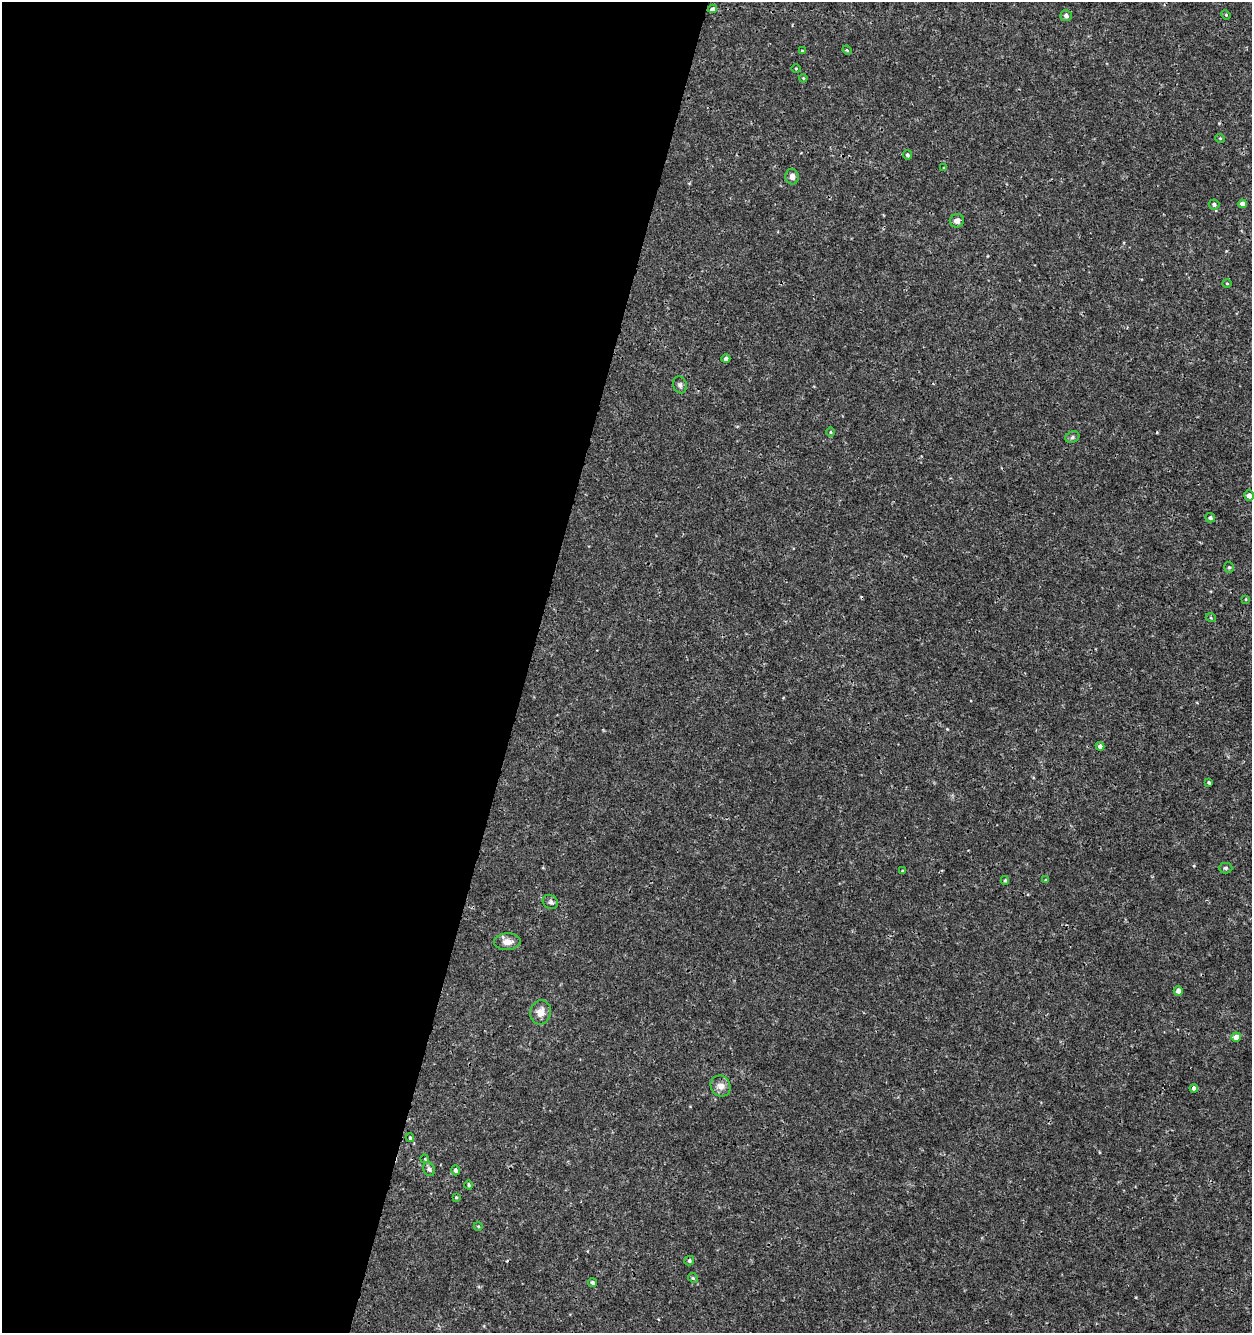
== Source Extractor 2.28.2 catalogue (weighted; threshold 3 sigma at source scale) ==
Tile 5 of 4 x 4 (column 1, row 2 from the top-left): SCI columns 282-1531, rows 2664-3994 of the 5497 x 5335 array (HDU 1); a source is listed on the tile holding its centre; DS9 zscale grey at full resolution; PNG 1254 x 1335 px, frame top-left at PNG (2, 2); each listed source drawn as its Kron ellipse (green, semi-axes under 4 px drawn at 4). Shown black and unused: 42% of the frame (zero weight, under 3 of 4 exposures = <1% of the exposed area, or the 3 px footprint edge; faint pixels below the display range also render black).
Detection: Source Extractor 2.28.2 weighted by HDU 2 'WHT'; one run over the whole footprint, this tile lists its part. Background 5.26e-04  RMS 8.6e-04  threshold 0.00386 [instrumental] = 3 sigma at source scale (4.5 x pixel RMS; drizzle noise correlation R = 1.50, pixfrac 1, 0.0396/0.0396 arcsec/px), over >= 5 px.
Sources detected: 48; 1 cosmic-ray / hot-pixel residue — neither listed nor drawn; the other 47 listed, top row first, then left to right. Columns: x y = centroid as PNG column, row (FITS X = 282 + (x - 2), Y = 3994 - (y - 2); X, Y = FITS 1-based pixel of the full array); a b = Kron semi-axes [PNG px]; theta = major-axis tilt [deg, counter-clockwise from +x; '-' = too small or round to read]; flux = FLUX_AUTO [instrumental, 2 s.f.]
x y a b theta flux
713 9 4 4 - 0.52
1226 15 5 4 - 0.077
1066 16 6 5 - 0.27
847 50 4 3 - 0.077
802 51 4 3 - 0.083
796 68 4 3 - 0.07
803 78 4 3 - 0.074
1220 138 5 3 - 0.081
907 155 4 4 - 0.16
944 168 4 4 - 0.084
792 177 8 6 -79 0.39
1214 204 5 5 - 0.17
1242 204 4 4 - 0.38
957 221 7 6 - 0.39
1227 283 5 3 - 0.074
726 359 4 4 - 0.24
680 385 8 6 -74 0.26
831 432 5 3 - 0.088
1072 437 7 5 24 0.18
1249 496 5 5 - 0.38
1210 518 5 4 - 0.18
1229 567 5 4 - 0.14
1246 599 4 2 - 0.057
1211 618 5 3 - 0.075
1100 746 4 4 - 0.31
1209 783 4 3 - 0.13
1225 868 7 5 0 0.17
902 871 4 3 - 0.089
1005 880 4 4 - 0.1
1045 880 4 3 - 0.087
550 902 8 6 -35 0.22
507 942 13 8 3 0.67
1178 991 5 4 - 0.46
540 1012 12 10 75 0.74
1236 1037 5 4 - 0.66
721 1086 11 9 -60 0.63
1194 1088 4 4 - 0.63
410 1138 4 3 - 0.11
425 1159 4 3 - 0.064
429 1169 7 5 -65 0.22
455 1170 5 4 - 0.2
469 1185 4 3 - 0.12
456 1197 4 3 - 0.082
478 1226 4 3 - 0.08
689 1261 5 4 - 0.16
693 1278 5 4 - 0.099
592 1282 5 4 - 0.17